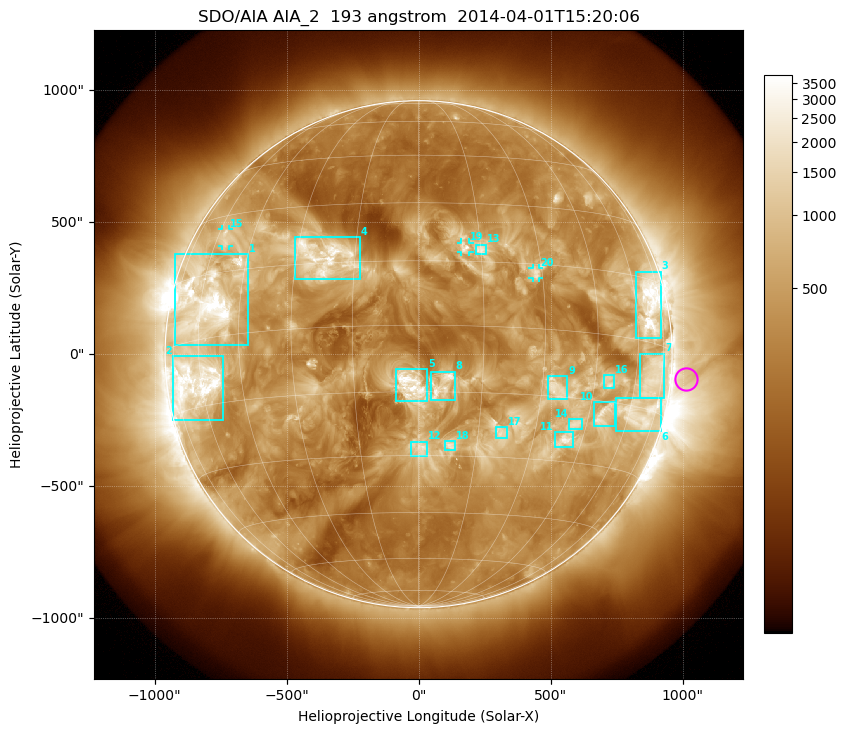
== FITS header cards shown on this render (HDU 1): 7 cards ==
TELESCOP= 'SDO/AIA'
INSTRUME= 'AIA_2'
WAVELNTH=                  193
WAVEUNIT= 'angstrom'
DATE-OBS= '2014-04-01T15:20:06.84'
CTYPE1  = 'HPLN-TAN'
CTYPE2  = 'HPLT-TAN'

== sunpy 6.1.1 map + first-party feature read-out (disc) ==
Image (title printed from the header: SDO/AIA AIA_2  193 angstrom  2014-04-01T15:20:06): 1024 x 1024 px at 2.4 arcsec/px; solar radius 960 arcsec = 400 px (full disc in frame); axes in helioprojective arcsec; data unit not stated in the header (colour bar unlabelled)
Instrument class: DISC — disc imager (sunpy class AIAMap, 193 A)
Bright regions (active regions / flare kernels): reference = the median radial profile (limb darkening/brightening removed); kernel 9 px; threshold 5 sigma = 938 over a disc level ~332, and >= 1.15x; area >= 12 px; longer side >= 10 px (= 24 arcsec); searched inside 0.97 R_sun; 22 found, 20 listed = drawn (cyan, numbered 1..; 3 of them under ~33 arcsec drawn as corner ticks so the feature stays visible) (cap 20 boxes per figure: the strongest are kept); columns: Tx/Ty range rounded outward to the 5 arcsec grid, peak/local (2 s.f.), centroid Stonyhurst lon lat
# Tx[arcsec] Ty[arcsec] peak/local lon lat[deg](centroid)
1 -925..-645 35..380 15 -58 +8
2 -930..-740 -250..-5 17 -63 -9
3 820..920 60..315 12 +67 +8
4 -470..-220 285..445 6.8 -23 +17
5 -90..30 -180..-55 11 -2 -14
6 745..920 -290..-165 6.3 +65 -16
7 835..930 -165..5 5.2 +69 -8
8 45..140 -175..-65 7.5 +6 -13
9 490..565 -170..-85 4.8 +34 -13
10 665..745 -270..-180 6.9 +50 -18
11 515..585 -350..-295 6.9 +39 -25
12 -30..35 -385..-330 5.2 +1 -28
13 215..260 380..415 4.8 +15 +18
14 570..620 -285..-245 4.9 +41 -21
15 -745..-720 410..475 4.8 -56 +24
16 700..740 -130..-80 6.1 +50 -11
17 290..335 -320..-275 3.7 +21 -24
18 100..140 -365..-325 4.8 +8 -27
19 160..195 385..425 5.1 +11 +18
20 430..455 285..330 4.9 +28 +13
Off-limb structures (1.02-1.3 R_sun): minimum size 162 px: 3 found; the strongest spans PA ~220..310 deg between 1.02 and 1.3 R_sun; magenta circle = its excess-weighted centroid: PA ~265 deg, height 1.06 R_sun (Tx ~1010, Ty ~-90 arcsec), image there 2.2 x the reference